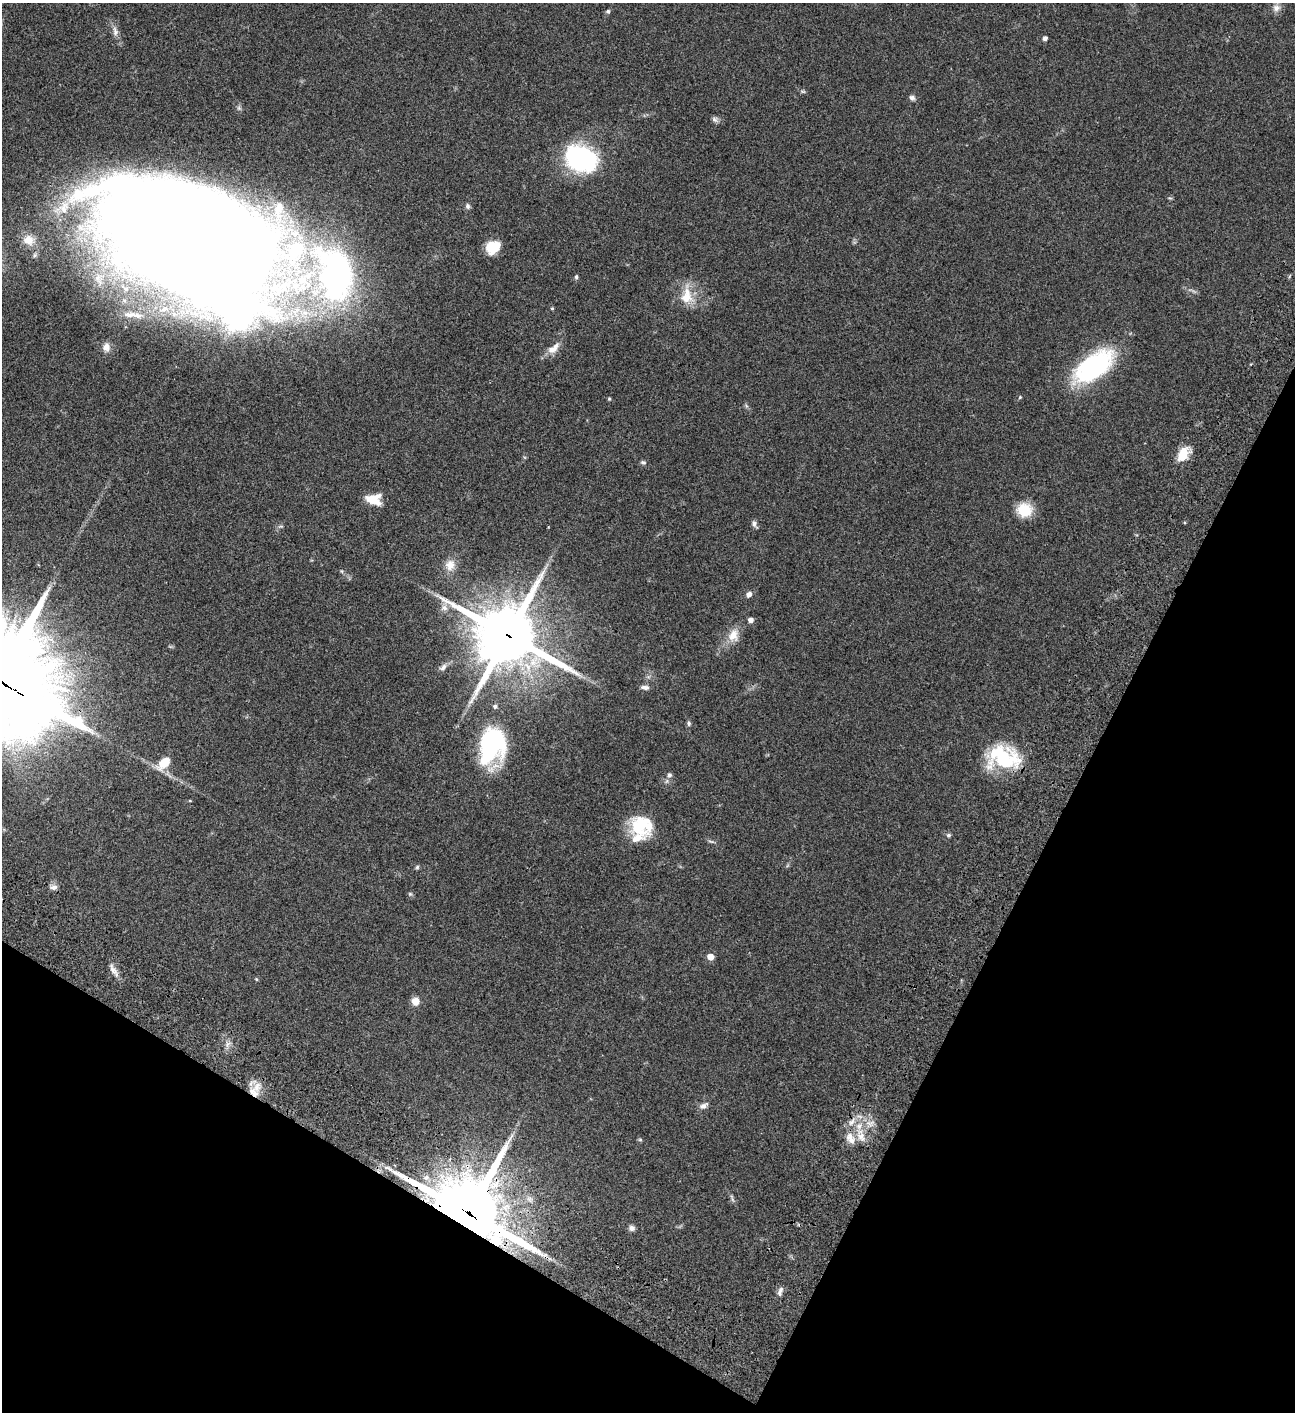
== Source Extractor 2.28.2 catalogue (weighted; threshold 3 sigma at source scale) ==
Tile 15 of 4 x 4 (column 3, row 4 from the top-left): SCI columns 3089-4381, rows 203-1612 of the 6048 x 6047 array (HDU 1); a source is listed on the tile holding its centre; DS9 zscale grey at full resolution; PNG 1297 x 1414 px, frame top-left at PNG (2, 3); no overlay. Shown black and unused: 26% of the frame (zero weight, under 3 of 4 exposures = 13% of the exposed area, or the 3 px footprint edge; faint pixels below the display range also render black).
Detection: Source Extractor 2.28.2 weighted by HDU 2 'WHT'; one run over the whole footprint, this tile lists its part. Background 0.0644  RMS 0.0059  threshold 0.0263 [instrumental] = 3 sigma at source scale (4.5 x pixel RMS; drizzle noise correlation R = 1.50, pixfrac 1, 0.05/0.05 arcsec/px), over >= 5 px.
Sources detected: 73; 2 inside a brighter object's white glare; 1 long thin detection or spike segment (spike, bleed or trail) — not listed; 7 inside a brighter listed object's ellipse — not listed separately; the other 63 listed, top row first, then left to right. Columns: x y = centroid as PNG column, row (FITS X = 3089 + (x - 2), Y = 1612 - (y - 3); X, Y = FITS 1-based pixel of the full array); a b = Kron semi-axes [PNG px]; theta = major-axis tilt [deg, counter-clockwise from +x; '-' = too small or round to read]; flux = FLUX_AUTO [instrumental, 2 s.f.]
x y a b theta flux
1276 8 11 9 16 3.1
608 11 6 5 - 0.85
115 31 14 7 -82 3.1
1045 38 4 4 - 2
803 91 6 4 -1 0.81
912 98 7 6 - 1.7
715 119 9 7 -38 1.6
580 159 29 20 -19 95
468 206 7 6 - 1.4
29 240 17 14 -11 7.8
187 241 147 80 -26 2200
492 247 13 11 39 14
335 274 54 45 -77 230
576 277 6 4 79 0.98
687 296 26 16 89 12
552 308 4 4 - 0.6
106 347 12 9 -81 3.4
553 348 21 10 40 5.3
1093 366 45 22 37 77
1020 397 5 4 - 0.64
609 399 5 4 - 0.67
1183 454 18 11 60 10
643 462 7 5 -11 1.1
374 500 17 12 -9 10
1024 510 15 14 - 15
754 524 10 6 -64 1.7
548 527 2 2 - 0.37
450 565 15 14 - 6.5
749 594 7 6 - 2.3
444 608 9 8 - 2.8
751 620 5 4 - 3.1
508 635 22 20 -25 3500
733 635 18 13 71 7.7
170 646 6 4 -19 0.68
443 667 12 7 47 2.4
645 687 10 5 -6 2.2
495 706 6 5 - 1.4
689 723 7 5 -76 1.1
492 745 37 26 74 67
1003 759 39 26 11 38
164 763 20 10 44 9
669 775 7 6 - 1.8
639 826 25 22 86 23
948 835 6 5 - 1.2
711 841 10 3 -11 1
417 867 6 5 - 0.87
54 887 10 8 7 2.4
410 894 5 5 - 0.84
710 957 5 5 - 5.7
113 970 21 6 -56 3.5
256 979 5 4 - 0.61
415 1001 5 5 - 13
228 1044 8 5 59 2
254 1093 16 9 -43 6.2
703 1106 12 7 29 2.5
852 1122 14 6 56 3.4
861 1137 14 12 -54 6.1
640 1140 5 5 - 0.75
426 1177 7 5 66 1.6
732 1198 13 3 -74 1.1
468 1213 26 18 -32 4700
632 1228 8 7 - 2
780 1291 13 6 70 2.2
Overlapping masked pixels (flux is a lower limit): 4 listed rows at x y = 187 241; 508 635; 254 1093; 468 1213
Isophote crosses this tile's border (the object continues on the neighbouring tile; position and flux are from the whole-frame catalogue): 1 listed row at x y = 187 241